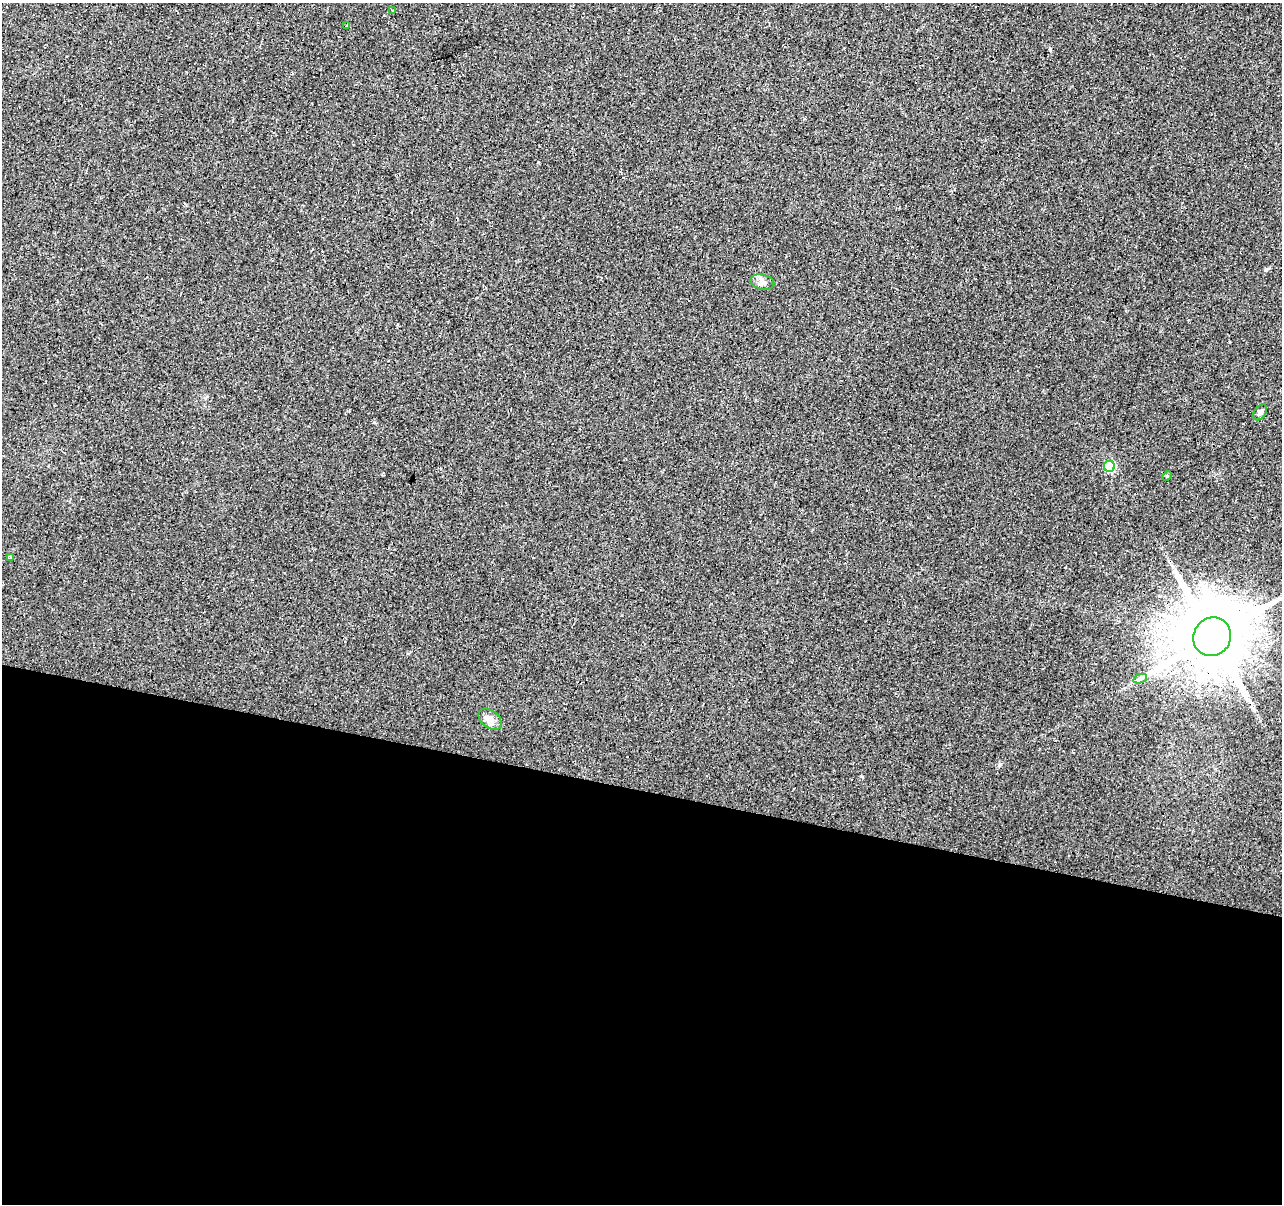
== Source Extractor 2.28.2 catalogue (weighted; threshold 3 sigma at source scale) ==
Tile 14 of 4 x 4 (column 2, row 4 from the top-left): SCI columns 1285-2564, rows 280-1481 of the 5124 x 5307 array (HDU 1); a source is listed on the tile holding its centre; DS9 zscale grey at full resolution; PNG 1284 x 1206 px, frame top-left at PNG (2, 3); each listed source drawn as its Kron ellipse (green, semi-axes under 4 px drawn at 4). Shown black and unused: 34% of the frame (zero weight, under 2 of 3 exposures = <1% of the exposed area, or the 3 px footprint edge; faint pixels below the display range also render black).
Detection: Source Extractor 2.28.2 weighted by HDU 2 'WHT'; one run over the whole footprint, this tile lists its part. Background 0.033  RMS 0.0074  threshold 0.0335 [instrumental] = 3 sigma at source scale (4.5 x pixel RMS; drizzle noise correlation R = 1.50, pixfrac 1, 0.0396/0.0396 arcsec/px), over >= 5 px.
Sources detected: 18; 8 cosmic-ray / hot-pixel residue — neither listed nor drawn; the other 10 listed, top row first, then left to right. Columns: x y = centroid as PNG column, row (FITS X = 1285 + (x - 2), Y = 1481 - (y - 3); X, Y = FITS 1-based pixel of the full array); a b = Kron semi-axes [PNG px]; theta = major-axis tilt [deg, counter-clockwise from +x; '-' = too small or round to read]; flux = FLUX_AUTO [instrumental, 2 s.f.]
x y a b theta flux
393 11 3 3 - 1.5
346 26 3 3 - 1.8
762 282 12 7 -12 3.6
1260 412 9 5 54 2.1
1109 466 5 5 - 47
1167 476 5 4 - 0.91
11 557 4 3 - 4
1212 637 20 18 55 7300
1140 679 7 4 19 1.7
490 719 13 8 -38 5.1
Overlapping masked pixels (flux is a lower limit): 1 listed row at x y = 1212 637
Isophote crosses this tile's border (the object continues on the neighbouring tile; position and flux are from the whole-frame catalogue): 1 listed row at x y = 1212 637
Unlisted compact peaks at least as high as the median listed source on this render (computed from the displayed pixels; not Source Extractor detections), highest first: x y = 1000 764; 1266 270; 861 776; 205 398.